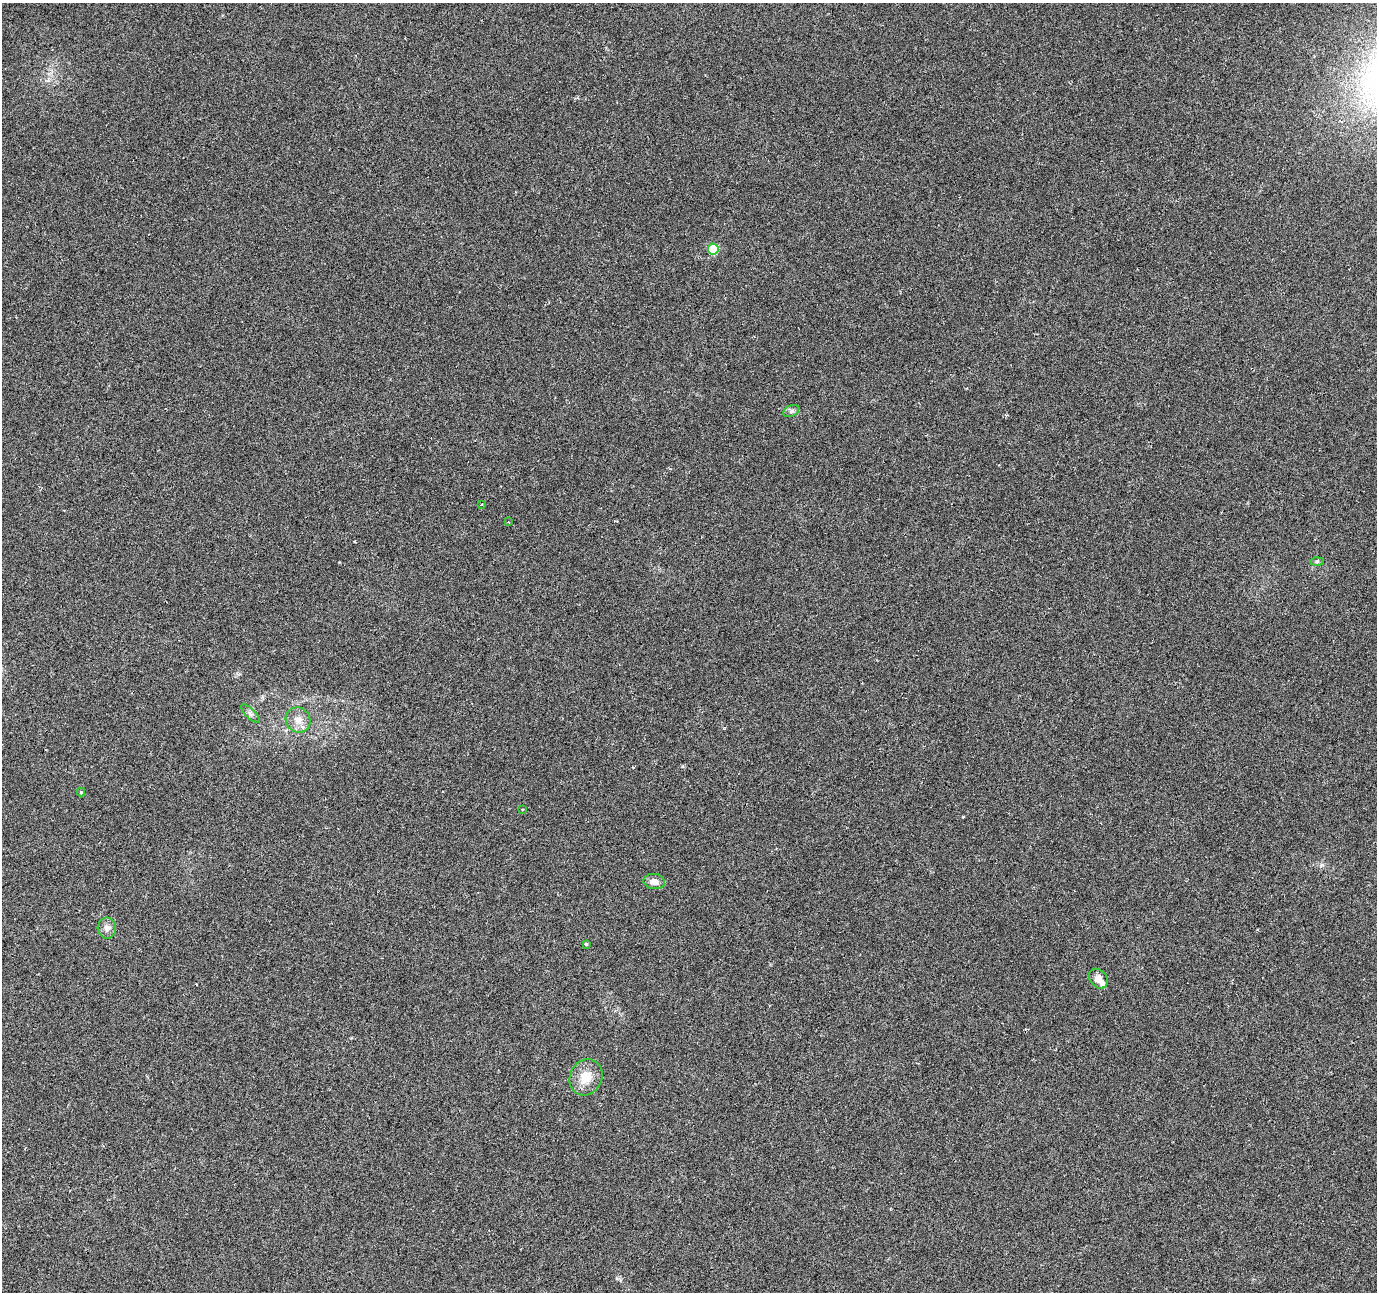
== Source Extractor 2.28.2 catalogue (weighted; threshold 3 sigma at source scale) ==
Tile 7 of 4 x 4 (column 3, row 2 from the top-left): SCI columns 2756-4130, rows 2856-4145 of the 5505 x 5644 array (HDU 1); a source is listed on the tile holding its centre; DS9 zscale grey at full resolution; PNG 1379 x 1294 px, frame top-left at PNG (2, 3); each listed source drawn as its Kron ellipse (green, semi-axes under 4 px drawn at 4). Nothing masked; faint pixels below the display range render black.
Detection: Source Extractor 2.28.2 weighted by HDU 2 'WHT'; one run over the whole footprint, this tile lists its part. Background 0.0271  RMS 0.0039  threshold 0.0158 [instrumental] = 3 sigma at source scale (4.09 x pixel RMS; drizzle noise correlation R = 1.36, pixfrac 0.8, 0.0396/0.0396 arcsec/px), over >= 5 px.
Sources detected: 16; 1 cosmic-ray / hot-pixel residue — neither listed nor drawn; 1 inside a brighter listed object's ellipse — not listed separately; the other 14 listed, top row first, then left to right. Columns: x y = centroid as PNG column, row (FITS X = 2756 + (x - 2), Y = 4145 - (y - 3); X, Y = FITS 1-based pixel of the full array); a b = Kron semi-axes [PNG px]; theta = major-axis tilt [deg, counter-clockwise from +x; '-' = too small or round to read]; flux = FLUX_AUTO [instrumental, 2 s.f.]
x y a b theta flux
713 249 5 5 - 18
791 411 8 5 25 0.89
482 505 3 3 - 0.43
508 522 3 3 - 0.22
1317 562 7 4 1 0.65
250 714 12 4 -45 1.1
298 720 13 12 - 3.8
81 792 4 4 - 0.36
522 809 4 2 - 0.25
654 882 11 7 -7 2.4
107 928 10 9 - 1.9
586 944 4 3 - 0.45
1098 979 11 8 -50 2.8
586 1077 18 16 62 6.6